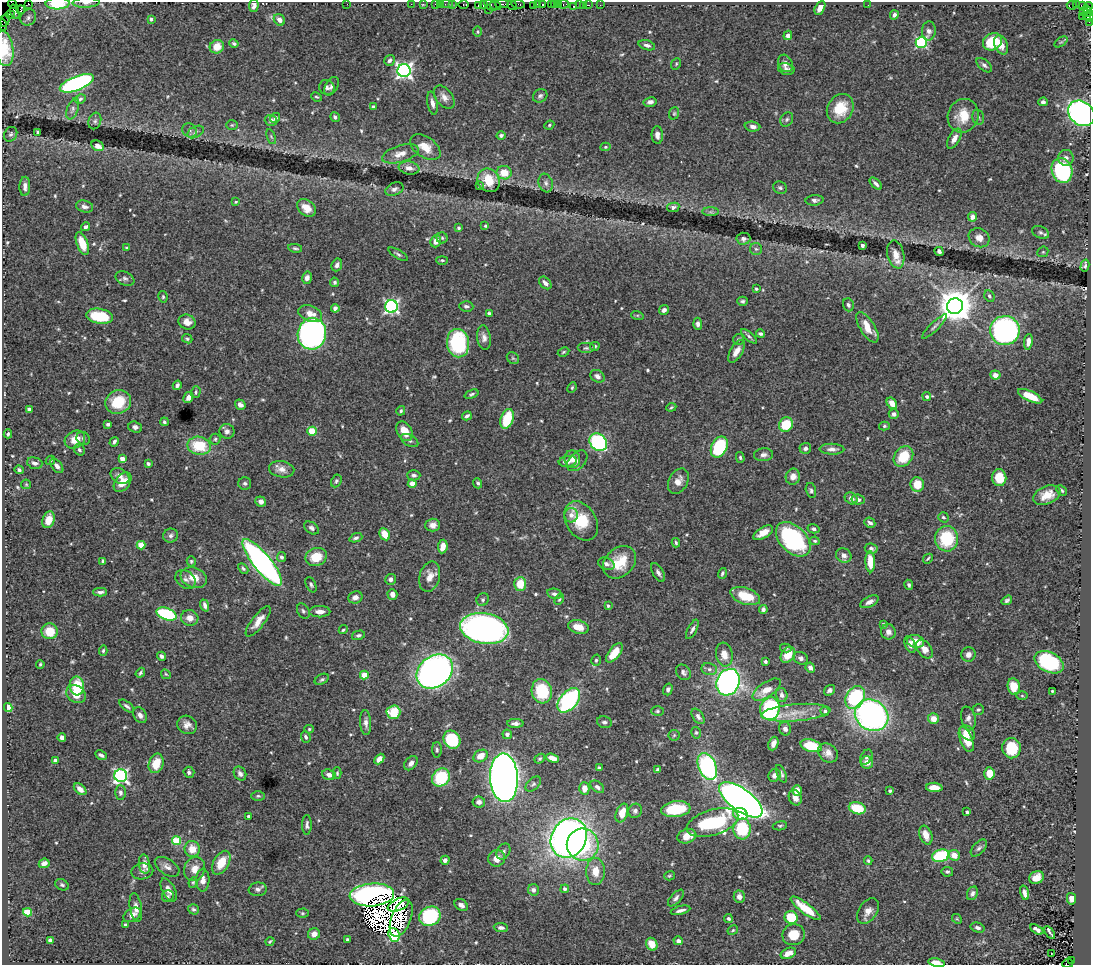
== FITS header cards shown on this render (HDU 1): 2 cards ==
NAXIS1  =                 1089
NAXIS2  =                  963

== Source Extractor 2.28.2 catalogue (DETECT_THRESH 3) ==
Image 1089 x 963 px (HDU 1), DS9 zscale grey, 1 PNG px = 1 image px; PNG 1093 x 967 px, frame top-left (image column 1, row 963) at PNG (2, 2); each listed source drawn as its Kron ellipse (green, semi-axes under 4 px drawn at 4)
Background 1.16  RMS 0.027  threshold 0.0802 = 3 sigma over >= 5 px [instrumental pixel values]
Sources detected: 595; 4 with non-positive FLUX_AUTO (blend fragments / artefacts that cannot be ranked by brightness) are neither listed nor drawn; of the other 591, the 500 brightest by FLUX_AUTO listed and drawn (91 fainter detections omitted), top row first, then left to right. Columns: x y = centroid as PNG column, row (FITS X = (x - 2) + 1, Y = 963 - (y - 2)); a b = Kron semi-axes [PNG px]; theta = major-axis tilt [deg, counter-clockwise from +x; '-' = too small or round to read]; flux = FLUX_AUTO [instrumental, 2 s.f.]
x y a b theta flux
28 3 2 2 - 50
58 3 12 6 2 82
86 3 13 5 2 7.1
13 4 5 2 - 36
347 4 2 2 - 25
411 4 2 2 - 27
423 4 2 2 - 42
436 4 3 2 - 110
440 4 2 2 - 35
447 4 6 2 0 66
452 4 2 2 - 33
464 4 5 3 - 87
502 4 7 2 1 280
518 4 7 3 -7 210
537 4 3 2 - 70
543 4 3 3 - 130
551 4 2 2 - 89
554 4 3 2 - 73
559 4 3 2 - 76
564 4 5 3 - 120
254 5 6 5 - 7
478 5 4 2 - 83
483 5 4 2 - 110
491 5 7 4 -40 210
496 5 6 3 -23 360
512 5 5 3 - 200
534 5 4 3 - 120
579 5 2 2 - 28
583 5 2 2 - 15
588 5 3 2 - 71
600 5 2 2 - 17
868 5 2 2 - 2.3
1072 5 5 3 - 430
1076 5 3 2 - 16
574 6 3 2 - 44
1083 6 4 3 - 85
1088 6 4 2 - 77
820 8 7 4 62 13
21 10 4 3 - 75
489 10 2 2 - 41
1087 11 6 4 -57 250
15 12 7 3 -70 130
1083 12 3 2 - 41
10 15 5 2 - 69
894 15 4 4 - 6.6
1082 16 2 2 - 45
1086 16 3 3 - 90
28 17 8 7 - 5.8
1089 17 4 2 - 120
151 19 3 3 - 4.1
5 20 6 4 72 96
279 20 6 5 - 11
1089 22 2 2 - 31
2 25 6 2 -78 94
929 31 9 7 86 8.7
478 32 5 4 - 2.5
788 35 5 4 - 8.1
921 42 5 5 - 220
992 42 10 8 28 68
1061 42 7 4 36 2.4
234 43 5 4 - 3.5
647 45 8 5 -16 6.1
1001 45 10 6 -70 17
217 47 7 6 - 26
4 49 18 9 -81 64
389 60 5 5 - 5
785 63 9 7 -64 12
676 64 6 4 68 2.5
984 65 9 5 -41 5.6
786 69 8 5 -14 5.3
404 71 6 6 - 670
77 83 18 7 22 390
332 86 10 6 59 7
327 87 8 7 - 6
540 96 7 6 - 4.9
316 97 5 3 - 2.3
444 97 13 8 -51 12
80 99 5 4 - 3.2
650 102 6 5 - 8.6
1043 102 4 4 - 5.7
432 103 12 5 -79 9.1
373 106 3 3 - 2.7
73 109 11 5 69 5.7
840 109 15 12 58 52
674 113 6 5 - 2.9
1081 113 14 11 -40 560
963 116 17 15 69 40
335 117 5 4 - 4.6
978 117 8 5 -75 4.1
275 118 5 4 - 5.1
787 119 7 6 - 3.9
271 120 6 5 - 6.6
95 121 8 6 71 4.5
232 125 6 5 - 2.6
549 125 5 4 - 2.6
753 127 8 5 -4 8
189 130 7 6 - 5.3
38 132 3 3 - 3
196 132 9 5 28 5.3
11 134 8 6 61 4.6
501 135 4 4 - 4.9
657 135 9 5 -87 8.1
271 137 8 4 -67 3.2
954 139 11 5 60 14
98 146 6 5 - 14
425 147 17 10 -34 25
605 147 5 4 - 2.5
400 154 19 8 17 18
1066 158 8 8 - 7.9
409 168 10 6 -10 11
1062 170 12 10 -70 200
504 173 7 7 - 31
489 180 12 10 -57 38
546 183 9 7 -71 7.1
876 184 7 4 -45 5.8
25 186 10 5 88 8.4
479 186 4 3 - 2.8
780 188 7 6 - 4
394 189 9 6 24 6.3
815 200 9 5 3 6.1
236 202 3 3 - 2.8
84 206 9 6 -14 7.3
673 207 6 4 12 5.3
306 208 10 7 -39 21
711 212 8 4 0 3.9
972 217 5 4 - 10
485 226 4 4 - 2.3
86 227 4 3 - 6.1
459 228 3 3 - 3.6
1040 232 9 6 -28 4.8
442 238 5 5 - 3
979 238 11 9 -31 14
743 239 7 6 - 6.4
436 241 6 5 - 14
82 243 12 5 -70 38
862 245 3 3 - 5.5
127 248 4 3 - 2.6
295 248 7 3 -11 3.3
756 249 6 6 - 3.9
939 251 5 3 - 5
1043 252 6 5 - 2.4
398 254 11 4 -30 4.1
896 254 14 8 -76 18
442 260 5 3 - 2.3
337 265 6 5 - 6.1
1085 266 6 3 77 3.5
125 278 10 6 -24 5.3
307 278 6 5 - 7.7
335 282 4 4 - 3.5
545 283 7 5 -45 8.3
756 289 3 3 - 2.5
989 296 6 5 - 3.6
163 297 6 4 -78 2.8
742 301 5 4 - 3.4
848 305 6 5 - 3.9
391 306 6 6 - 420
466 306 7 5 -3 5.3
955 306 8 8 - 4300
335 308 4 4 - 5.5
664 310 5 4 - 6.2
489 313 4 3 - 3.4
310 314 12 7 -20 19
637 315 6 4 -18 2.6
99 316 13 7 -8 74
187 322 9 7 -22 14
698 324 6 4 -86 5.9
934 326 17 4 44 5.3
867 327 17 7 -58 27
1005 331 15 14 - 640
312 334 16 14 77 560
760 334 4 3 - 3.9
749 336 10 4 -41 4.3
484 337 12 7 -81 10
187 339 5 4 - 2.7
738 339 6 5 - 4
1028 342 8 4 82 12
458 343 14 11 -80 170
595 346 5 4 - 2.9
586 348 9 5 0 4.3
736 351 13 6 58 14
563 352 6 4 28 2.6
513 358 6 5 - 3.3
995 375 5 4 - 10
597 376 7 5 -32 8.3
177 385 5 3 - 6.3
572 388 5 3 - 2.6
196 392 6 5 - 3.2
472 394 7 4 21 3.6
927 396 4 4 - 4.2
1030 396 13 5 -25 38
188 397 6 4 63 9
118 402 13 11 26 66
892 403 6 4 -54 14
240 405 5 5 - 8
671 407 5 3 - 2.4
29 409 4 4 - 5.1
401 411 5 4 - 3
894 414 5 5 - 5.7
467 416 5 3 - 4.1
507 419 10 6 72 61
164 422 4 4 - 4.3
108 424 4 3 - 4.4
786 425 7 6 - 61
884 426 5 4 - 2.6
135 427 7 5 -19 6.6
227 431 7 7 - 7.1
312 431 4 4 - 72
405 431 10 7 -61 27
8 434 4 3 - 3.3
83 438 7 6 - 4.8
75 439 10 8 28 28
215 439 5 5 - 3.3
410 441 9 5 -30 4.4
114 442 5 3 - 5.1
598 442 9 8 - 250
199 446 12 9 -10 71
719 447 11 7 64 150
805 448 6 5 - 5.7
832 449 12 5 -1 8.4
79 450 6 5 - 4
764 455 9 6 6 7.5
740 457 5 4 - 2.9
903 457 11 8 50 55
122 459 4 4 - 14
572 459 9 8 - 10
50 460 5 4 - 2.6
568 461 9 5 8 9.9
577 461 12 8 46 7.8
35 463 8 5 -17 8.3
148 464 4 3 - 3.8
57 466 8 5 -50 6.6
282 469 13 8 -9 13
19 470 5 4 - 3.5
414 475 6 5 - 5.2
120 476 10 7 -31 9.7
793 477 8 7 - 14
999 478 8 7 - 37
336 481 7 5 62 3.4
678 481 13 9 61 15
123 482 11 7 51 21
245 483 6 6 - 4.5
478 483 5 4 - 4
26 484 5 5 - 2.4
412 484 4 4 - 21
917 484 7 7 - 31
811 490 7 5 -75 4.2
1062 490 6 3 -45 3.3
1047 495 14 9 22 27
851 498 7 5 -35 8.2
858 499 6 5 - 6
261 501 5 5 - 8.2
571 515 7 6 - 12
943 517 5 4 - 3.6
48 520 8 6 71 20
581 521 21 15 -58 65
870 523 6 5 - 6
433 525 7 6 - 10
311 528 8 5 -35 5.1
813 529 6 4 -14 4.8
763 533 11 5 30 17
385 534 6 5 - 28
171 536 7 7 - 6.4
356 538 7 4 20 4.4
793 539 21 13 -45 240
947 539 12 11 - 91
815 541 5 3 - 2.7
676 543 4 3 - 2.7
141 545 4 4 - 44
443 546 7 4 81 17
871 548 6 5 - 5.8
844 555 8 7 - 11
281 557 5 4 - 4.1
316 557 11 9 20 40
928 559 5 3 - 2.6
103 561 4 3 - 3.3
191 561 5 4 - 2.7
262 562 29 9 -51 650
619 562 18 14 43 47
870 562 10 5 -87 31
606 564 8 6 -23 6.9
243 568 6 3 -46 3.3
658 573 10 5 -60 6.8
722 573 5 3 - 3.1
430 577 15 10 74 20
194 578 13 10 -19 27
186 579 11 8 -37 7.8
391 579 5 5 - 7.1
520 584 7 6 - 38
311 585 8 5 -66 4.1
909 585 5 4 - 4
100 592 7 4 -1 5.1
392 594 5 5 - 10
555 594 8 5 -10 5.2
745 596 15 8 -19 48
355 597 7 6 - 11
559 599 6 4 51 2.5
483 600 6 6 - 3.7
1007 600 6 4 36 4.1
869 602 10 5 27 8.4
205 605 6 4 -71 6.6
608 606 4 4 - 3.7
763 609 4 4 - 6.1
303 611 8 6 -62 4.1
320 612 10 5 1 12
166 614 10 6 -19 160
190 618 9 7 -13 14
258 621 18 6 52 19
883 624 3 3 - 2.6
578 627 10 6 -16 25
484 628 24 15 -10 1100
692 629 10 4 62 5.9
343 630 4 3 - 2.4
50 631 8 8 - 36
888 632 8 7 - 10
358 635 7 4 14 3.9
915 641 9 6 -14 23
910 644 9 5 -71 8.4
786 648 6 4 -12 2.8
925 649 10 6 -53 16
103 651 5 4 - 3.3
614 653 11 5 52 27
968 654 7 7 - 9.5
724 655 12 8 -80 20
788 655 8 6 54 30
161 656 4 4 - 5.5
801 658 7 6 - 5.4
596 660 6 4 75 2.9
765 661 3 3 - 3.4
1049 662 15 10 -27 180
40 664 4 3 - 2.4
810 668 5 4 - 7.2
709 669 8 6 -13 5.5
435 671 20 15 37 1200
683 672 8 6 -48 5.8
140 673 5 3 - 3.6
166 674 5 4 - 2.5
364 675 4 4 - 44
322 679 7 5 28 3.7
728 682 14 11 64 610
77 686 9 7 -86 61
1014 686 8 6 -80 30
668 689 6 4 73 5.5
767 690 16 7 34 26
829 690 6 5 - 5.9
542 691 12 10 -76 96
1052 691 3 3 - 2.3
76 694 10 8 -38 28
782 695 7 5 -72 7.4
1022 696 6 4 -1 2.3
855 698 12 9 63 160
569 700 14 8 49 240
127 706 9 4 -39 4.5
8 707 4 4 - 77
770 709 11 9 73 250
978 710 6 5 - 3.8
657 711 6 5 - 3
825 711 4 4 - 4.7
393 712 7 6 - 58
796 713 34 8 5 34
140 715 8 6 -57 8.3
872 715 17 15 -34 630
698 716 9 5 -55 6.8
968 718 12 7 -77 8
933 719 5 5 - 18
604 722 7 5 -13 4.6
366 723 12 5 -86 8.3
515 723 8 4 -2 7.7
187 725 10 9 - 12
309 729 5 4 - 2.7
785 729 7 6 - 7.1
696 733 6 4 -75 3.1
967 733 9 6 -42 19
507 734 5 4 - 6.6
674 735 5 5 - 2.9
306 737 6 4 -67 5.1
62 738 4 4 - 9.7
966 739 13 6 -68 35
452 740 9 8 - 120
773 744 7 5 68 11
811 746 11 6 -15 62
1011 748 10 9 - 62
437 750 8 5 -88 4
828 753 11 8 -40 13
101 755 6 3 -29 4.7
481 756 7 5 31 20
866 757 8 5 60 5.1
552 758 6 4 -20 18
379 759 6 4 47 13
540 759 6 4 38 3.1
55 760 4 3 - 10
867 762 6 6 - 15
156 763 10 7 72 37
411 763 8 5 48 7
707 766 14 9 -67 270
599 768 4 3 - 4.5
658 769 4 3 - 3.5
189 772 6 5 - 4.7
337 773 6 3 -90 2.6
989 773 6 5 - 30
240 774 7 6 - 7
781 774 9 4 -68 4.6
329 775 7 5 -20 8.1
774 775 6 5 - 8.5
121 776 6 6 - 420
441 777 9 8 - 93
504 778 24 14 -87 1900
533 784 9 5 44 4.7
597 787 8 5 -39 5.5
934 787 8 5 -2 23
584 788 6 5 - 19
80 789 7 4 -41 12
797 791 5 5 - 21
890 791 4 3 - 3.5
120 792 7 5 -88 6.1
258 796 7 5 0 3
795 798 8 6 -67 13
741 800 25 11 -36 1500
479 802 6 5 - 6.4
857 808 8 6 -16 59
676 809 15 8 7 76
635 811 7 6 - 6
967 812 3 3 - 3.8
622 813 10 6 71 24
740 814 7 6 - 33
248 816 3 3 - 3.7
712 822 26 12 17 190
307 825 10 4 89 5.2
780 826 7 4 9 2.9
742 829 10 8 88 93
926 835 10 6 -68 18
687 836 10 7 18 25
569 838 20 17 59 1300
176 841 4 4 - 77
583 845 16 16 - 120
979 848 10 6 48 5.3
192 849 8 7 - 25
503 852 8 6 60 5.6
954 855 6 5 - 20
941 856 9 6 15 140
497 858 8 8 - 16
445 860 4 4 - 6.6
868 861 4 4 - 2.8
44 863 5 4 - 8.9
221 863 13 7 61 34
144 864 10 5 -82 14
167 867 14 8 -33 11
195 869 12 10 70 18
142 871 11 8 11 7.9
595 871 13 9 90 23
947 872 6 5 - 4.1
669 876 5 4 - 2.6
1036 878 8 6 25 19
203 880 11 6 88 14
193 882 5 4 - 2.5
62 885 7 5 -27 3.5
258 889 9 7 7 6.5
565 889 4 4 - 5.5
169 890 13 6 -62 13
533 890 6 5 - 6.5
972 893 7 5 67 5.7
1024 893 7 4 -77 8.9
372 895 22 11 4 610
168 896 6 5 - 3.2
739 897 6 5 - 11
676 898 10 5 48 6.2
1071 899 6 4 -78 11
398 905 11 6 23 12
461 905 7 5 -35 8
136 908 14 6 -80 13
806 908 18 5 -37 48
193 909 5 5 - 3.4
680 910 10 3 14 7.2
868 911 14 9 56 15
27 912 4 4 - 60
302 913 6 4 1 2.7
132 915 9 6 32 12
430 916 11 9 30 160
791 917 6 6 - 53
401 918 19 9 69 6.6
728 918 4 3 - 4
957 919 5 4 - 2.4
125 925 3 3 - 4.8
501 927 7 4 -5 7.1
978 928 7 5 -16 6.3
1037 929 7 3 -31 12
733 930 5 4 - 2.3
1050 932 7 2 -55 4.5
314 934 6 5 - 14
394 935 7 5 -67 190
794 935 11 10 - 36
347 939 3 3 - 2.5
50 940 4 3 - 8.2
270 941 4 2 - 2.3
678 941 5 4 - 7.3
652 944 6 5 - 27
788 953 8 5 24 21
1051 954 3 2 - 4.9
1071 961 4 2 - 130
936 963 8 4 -10 16
1068 963 5 3 - 330
At the frame edge (FLAGS 8, measured only in part): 12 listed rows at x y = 28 3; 58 3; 86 3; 13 4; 254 5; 1089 17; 1089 22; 2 25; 4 49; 1081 113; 936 963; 1068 963
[91 fainter detections neither listed nor drawn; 4 non-positive-flux detections neither listed nor drawn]